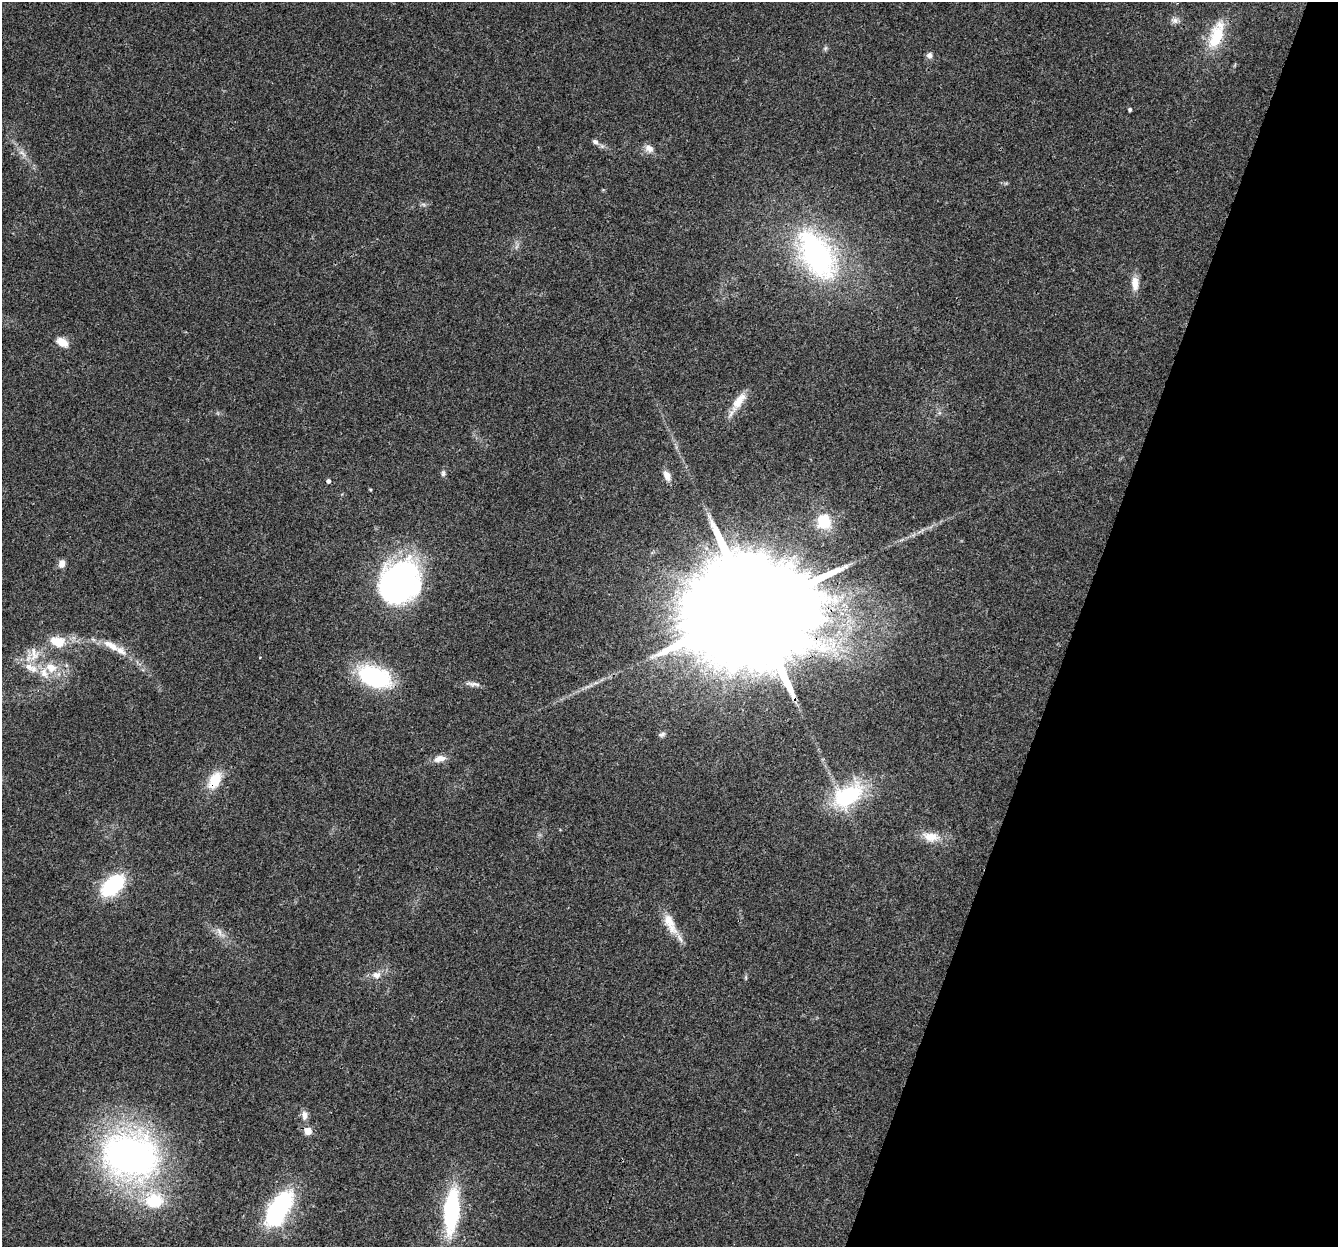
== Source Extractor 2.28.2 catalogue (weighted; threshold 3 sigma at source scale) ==
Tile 8 of 4 x 4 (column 4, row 2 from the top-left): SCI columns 4040-5375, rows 2825-4069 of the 5395 x 5585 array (HDU 1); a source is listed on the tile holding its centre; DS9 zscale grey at full resolution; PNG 1340 x 1249 px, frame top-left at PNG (2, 2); no overlay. Shown black and unused: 20% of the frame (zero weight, under 3 of 4 exposures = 5% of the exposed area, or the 3 px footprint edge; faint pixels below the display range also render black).
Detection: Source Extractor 2.28.2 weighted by HDU 2 'WHT'; one run over the whole footprint, this tile lists its part. Background 0.0648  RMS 0.0041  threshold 0.0185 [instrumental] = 3 sigma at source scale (4.5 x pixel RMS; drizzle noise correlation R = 1.50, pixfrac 1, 0.0396/0.0396 arcsec/px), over >= 5 px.
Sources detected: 45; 2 inside a brighter object's white glare — not listed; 3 inside a brighter listed object's ellipse — not listed separately; the other 40 listed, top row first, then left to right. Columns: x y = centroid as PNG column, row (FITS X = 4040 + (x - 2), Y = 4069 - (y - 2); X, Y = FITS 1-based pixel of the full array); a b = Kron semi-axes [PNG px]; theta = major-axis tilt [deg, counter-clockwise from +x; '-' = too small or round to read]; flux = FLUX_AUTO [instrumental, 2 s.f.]
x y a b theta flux
1175 20 10 8 -1 1.8
1216 35 39 16 71 16
825 48 6 6 - 0.76
929 55 8 8 - 1.6
1130 109 4 4 - 0.75
595 142 8 6 -32 1.3
649 148 13 9 -27 2.7
22 153 13 4 -36 1.7
816 255 54 30 -59 88
1135 283 19 9 -88 4.5
62 342 16 10 -34 4.4
739 401 28 10 55 6.7
443 473 8 5 89 1
667 476 12 7 -64 3.1
328 481 5 4 - 1.1
824 521 7 7 - 28
62 563 9 7 79 2.6
397 583 42 35 45 120
753 609 43 27 66 22000
57 642 20 14 -18 8.7
111 646 26 9 -30 6.2
34 655 16 13 -71 6.4
51 668 14 11 -25 6.2
374 676 33 19 -21 48
473 684 22 5 -7 1.9
662 734 10 6 18 1.1
440 759 16 8 13 3.6
215 780 22 12 59 10
848 796 35 21 31 37
931 837 24 12 -8 6.7
113 885 24 14 40 31
670 923 34 12 -65 8
220 933 17 7 -56 2.8
376 975 12 9 0 3
304 1115 12 8 -85 2.4
308 1131 5 5 - 8.1
130 1155 43 33 -16 200
154 1200 24 19 -9 17
279 1208 37 19 54 47
451 1211 41 14 85 49
Overlapping masked pixels (flux is a lower limit): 2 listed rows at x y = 753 609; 215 780